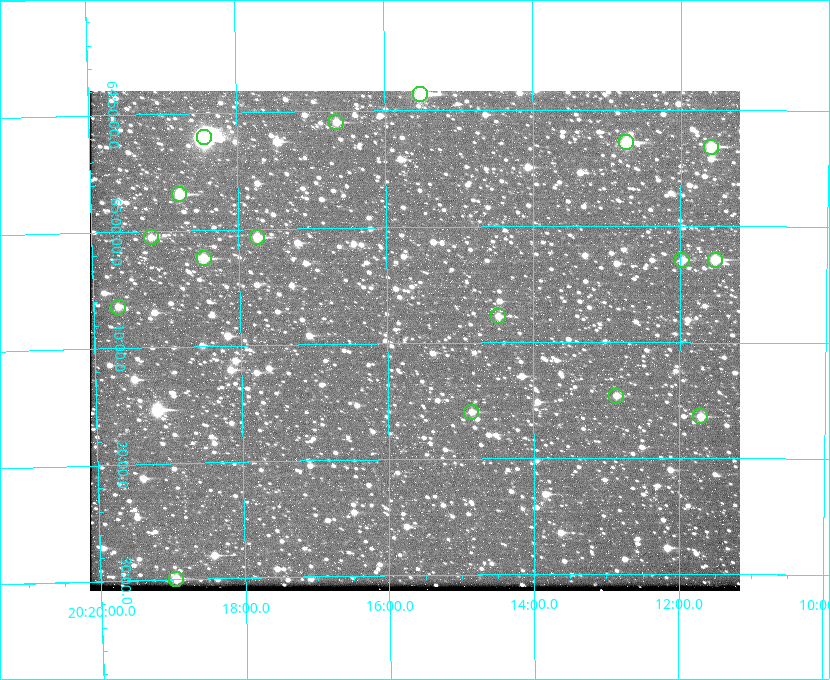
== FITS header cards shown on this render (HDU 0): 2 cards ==
NAXIS1  =                  650 / Width of table row in bytes
NAXIS2  =                  500 / Number of rows in table

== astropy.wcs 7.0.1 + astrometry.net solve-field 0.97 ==
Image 650 x 500 px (HDU 0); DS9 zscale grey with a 90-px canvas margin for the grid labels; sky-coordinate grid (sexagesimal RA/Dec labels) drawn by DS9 from the SOLVED WCS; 17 Tycho-2 reference stars matched to detected sources circled (green)
Header WCS: none
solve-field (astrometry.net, Tycho-2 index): SOLVED blind (the file carries no WCS)
Solved WCS: RA---TAN-SIP/DEC--TAN-SIP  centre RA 20:15:37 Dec +65:10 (303.91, +65.16 deg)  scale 5.17 arcsec/px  FOV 56.0' x 43.0'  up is -179 deg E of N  parity flipped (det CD > 0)
(file carries no celestial WCS; the grid is the blind solution)
Tycho-2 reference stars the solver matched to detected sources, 17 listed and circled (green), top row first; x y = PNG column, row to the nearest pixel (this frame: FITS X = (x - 90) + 1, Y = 500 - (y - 91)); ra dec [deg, ICRS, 3 dp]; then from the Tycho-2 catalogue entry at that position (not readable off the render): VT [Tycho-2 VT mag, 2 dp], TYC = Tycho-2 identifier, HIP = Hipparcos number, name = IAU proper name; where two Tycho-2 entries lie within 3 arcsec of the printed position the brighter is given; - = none
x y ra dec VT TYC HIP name
420 94 303.878 +64.810 8.93 4240-794-1 - -
336 122 304.164 +64.849 10.65 4240-315-1 - -
204 137 304.612 +64.868 7.89 4241-1703-1 100101 -
626 142 303.184 +64.880 9.02 4240-488-1 - -
711 147 302.897 +64.886 9.40 4240-717-1 - -
179 194 304.698 +64.948 10.27 4241-1684-1 - -
151 237 304.798 +65.009 11.15 4241-1628-1 - -
257 237 304.437 +65.012 10.41 4241-1775-1 - -
204 258 304.620 +65.041 10.25 4241-1573-1 - -
682 260 302.992 +65.048 11.44 4240-88-1 - -
715 260 302.882 +65.048 10.25 4240-98-1 - -
118 307 304.916 +65.107 11.17 4241-1518-1 - -
498 316 303.620 +65.129 11.18 4240-34-1 - -
616 396 303.217 +65.244 11.17 4240-236-1 - -
471 412 303.713 +65.266 11.45 4240-564-1 - -
700 416 302.928 +65.273 10.74 4240-760-1 - -
176 579 304.739 +65.499 10.16 4241-1715-1 - -